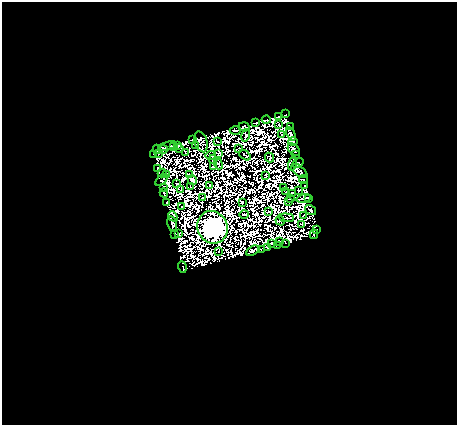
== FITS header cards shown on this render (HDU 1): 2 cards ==
NAXIS1  =                  455
NAXIS2  =                  423

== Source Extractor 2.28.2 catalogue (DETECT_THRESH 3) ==
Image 455 x 423 px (HDU 1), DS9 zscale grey, 1 PNG px = 1 image px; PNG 459 x 427 px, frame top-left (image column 1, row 423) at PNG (2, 2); each listed source drawn as its Kron ellipse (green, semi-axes under 4 px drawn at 4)
Background 0.793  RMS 6.7e-04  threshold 0.002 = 3 sigma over >= 5 px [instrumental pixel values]
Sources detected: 205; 117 with non-positive FLUX_AUTO (blend fragments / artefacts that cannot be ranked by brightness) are neither listed nor drawn; the other 88 listed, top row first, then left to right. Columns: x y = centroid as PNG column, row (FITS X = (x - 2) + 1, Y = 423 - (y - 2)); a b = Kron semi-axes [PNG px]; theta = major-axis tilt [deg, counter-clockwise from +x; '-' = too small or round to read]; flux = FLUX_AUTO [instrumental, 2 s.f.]
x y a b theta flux
286 114 4 2 - 44
279 117 4 3 - 78
266 120 4 3 - 50
256 122 3 2 - 120
279 125 3 3 - 4.7
290 126 3 2 - 25
244 127 5 4 - 24
235 130 6 2 2 22
291 134 7 3 -63 36
246 135 6 3 76 68
282 135 3 3 - 3.1
192 139 3 2 - 85
217 141 2 2 - 44
293 141 4 3 - 110
201 142 11 6 -73 10
178 145 3 2 - 6.9
196 145 3 2 - 22
167 146 9 3 14 130
173 146 3 2 - 10
179 148 4 2 - 11
239 148 3 2 - 19
157 149 4 3 - 84
163 149 4 3 - 30
294 150 7 5 -45 54
159 153 3 2 - 4.2
186 153 3 2 - 18
154 154 3 2 - 21
219 154 4 3 - 14
211 155 5 3 - 25
245 155 6 2 -39 0.21
295 155 2 2 - 20
269 158 5 3 - 21
213 159 4 3 - 17
298 163 6 2 32 16
218 164 5 2 - 12
292 164 7 2 76 13
213 167 3 2 - 34
157 168 3 2 - 56
299 171 10 5 -37 100
162 173 4 2 - 9.8
167 174 3 2 - 14
190 174 3 2 - 11
266 175 3 2 - 38
162 180 7 3 43 12
192 180 5 3 - 30
303 180 4 3 - 41
177 184 3 2 - 38
210 185 4 2 - 33
305 185 3 2 - 26
163 187 4 2 - 5.1
190 187 2 2 - 28
284 188 3 2 - 16
181 189 3 2 - 37
299 190 2 2 - 43
286 192 3 3 - 28
164 193 4 3 - 36
292 193 4 2 - 13
202 197 2 2 - 29
303 198 7 3 13 48
290 199 2 2 - 21
309 199 4 3 - 60
242 202 3 2 - 41
289 202 2 2 - 2.4
166 203 3 2 - 9.2
181 207 3 2 - 8.5
311 210 6 3 -36 70
269 211 2 2 - 30
244 214 5 2 - 3.9
173 216 5 4 - 53
303 216 3 2 - 25
286 218 7 2 -5 16
280 221 5 2 - 21
172 224 7 4 -78 170
302 225 3 2 - 8.1
213 227 16 15 - 160000
317 229 3 2 - 3
179 233 4 3 - 2.8
314 234 5 2 - 58
174 235 3 2 - 24
279 241 2 2 - 17
271 243 2 2 - 30
285 243 2 2 - 14
277 245 2 2 - 32
268 248 3 2 - 69
261 250 3 2 - 11
219 251 2 2 - 6.6
253 251 7 4 28 270
182 267 6 2 -74 54
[117 non-positive-flux detections neither listed nor drawn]